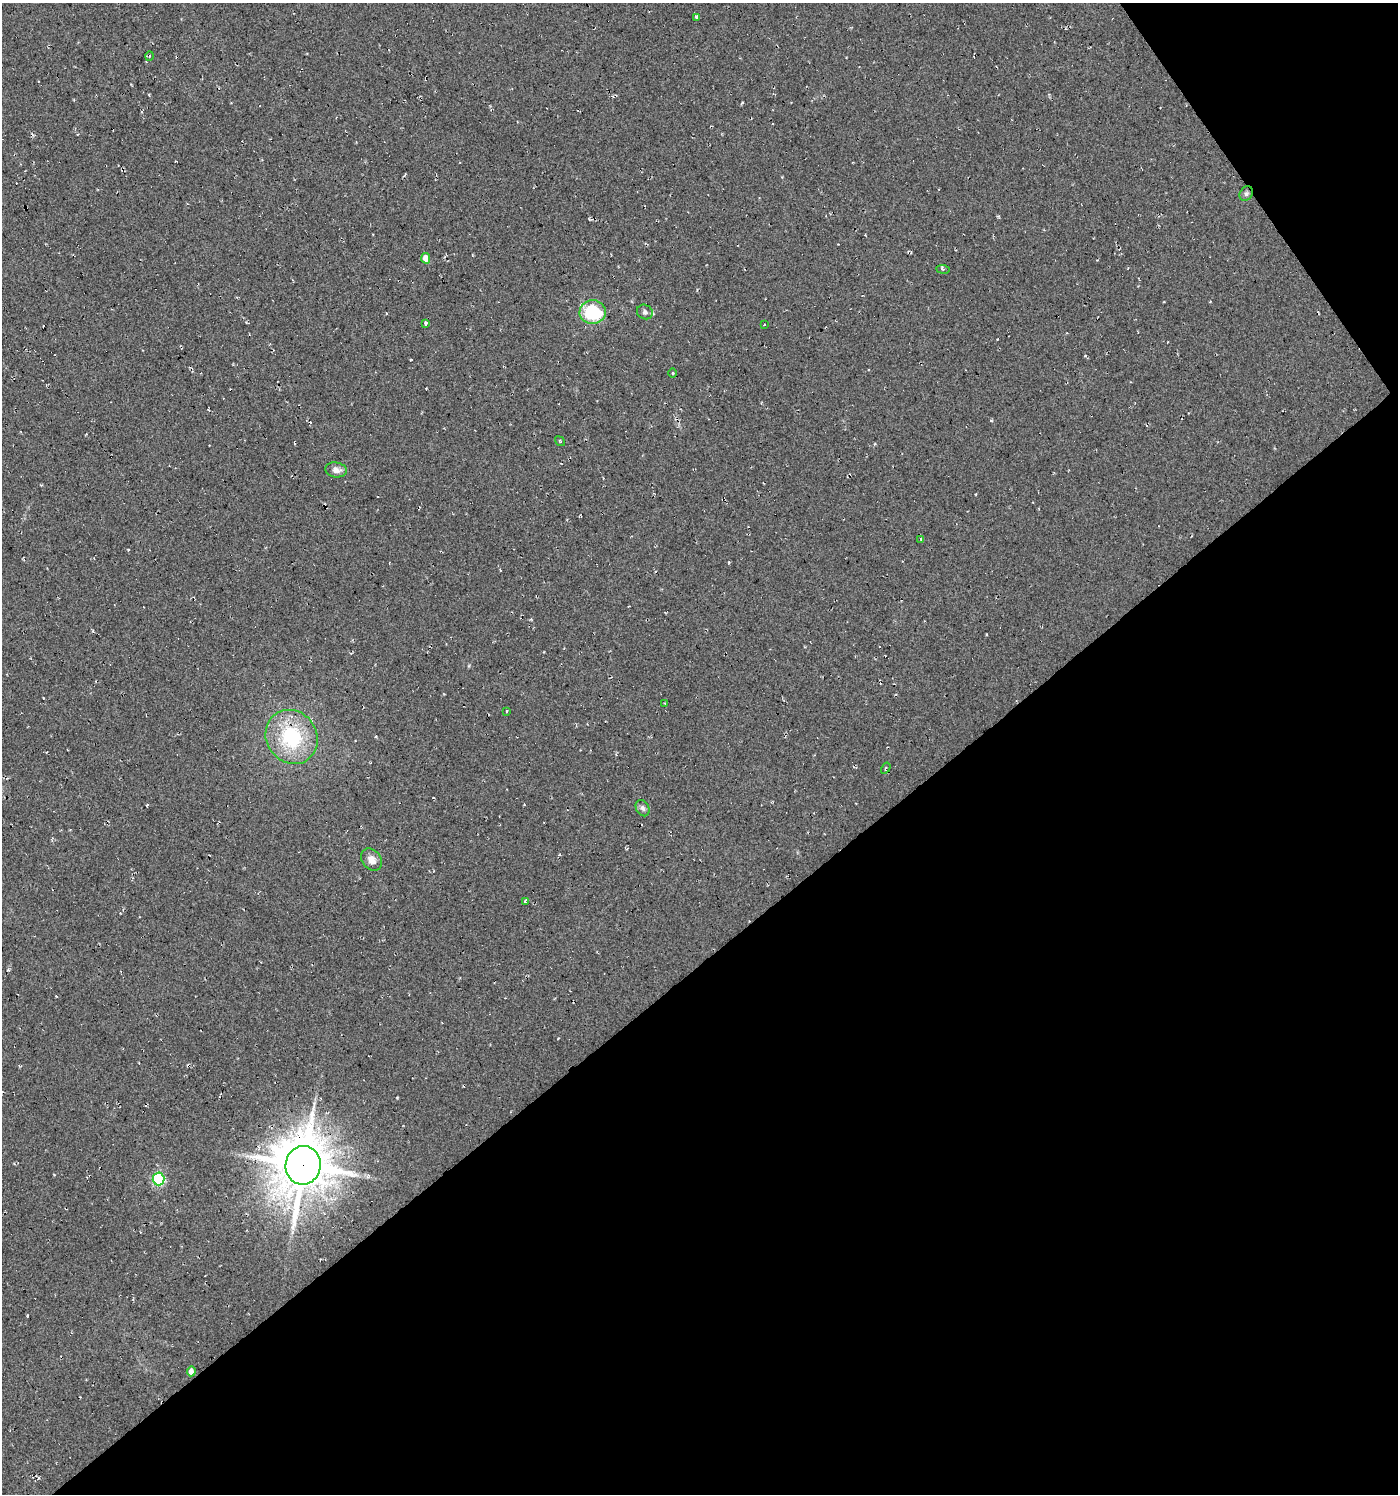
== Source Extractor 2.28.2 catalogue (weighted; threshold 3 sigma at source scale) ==
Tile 12 of 4 x 4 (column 4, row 3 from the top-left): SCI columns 4317-5712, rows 1493-2984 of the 5906 x 5968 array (HDU 1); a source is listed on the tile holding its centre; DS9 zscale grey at full resolution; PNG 1400 x 1496 px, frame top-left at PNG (2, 3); each listed source drawn as its Kron ellipse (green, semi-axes under 4 px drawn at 4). Shown black and unused: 38% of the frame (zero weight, under 2 of 3 exposures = <1% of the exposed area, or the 3 px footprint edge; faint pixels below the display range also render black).
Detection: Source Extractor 2.28.2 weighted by HDU 2 'WHT'; one run over the whole footprint, this tile lists its part. Background 0.03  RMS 0.013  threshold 0.0577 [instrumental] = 3 sigma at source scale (4.5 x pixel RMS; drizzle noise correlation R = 1.50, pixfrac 1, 0.0396/0.0396 arcsec/px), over >= 5 px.
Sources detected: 25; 1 cosmic-ray / hot-pixel residue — neither listed nor drawn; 1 inside a brighter listed object's ellipse — not listed separately; the other 23 listed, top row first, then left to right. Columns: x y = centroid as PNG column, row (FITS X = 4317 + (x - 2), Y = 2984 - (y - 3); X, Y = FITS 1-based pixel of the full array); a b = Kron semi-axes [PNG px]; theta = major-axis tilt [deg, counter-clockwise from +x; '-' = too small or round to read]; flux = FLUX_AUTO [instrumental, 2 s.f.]
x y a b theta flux
696 17 4 3 - 6.3
149 56 4 3 - 1.5
1246 194 8 6 57 3.5
426 258 5 4 - 12
943 269 7 3 -7 1.6
593 312 13 12 - 78
645 312 8 7 - 3.6
425 323 3 3 - 31
764 324 3 2 - 1.3
673 373 5 3 - 1.3
560 441 6 3 -37 1.4
336 470 11 7 -8 7.9
920 539 4 2 - 1.1
665 703 3 3 - 2.9
507 711 3 3 - 3.1
292 737 28 25 -54 94
886 768 6 2 59 1.5
642 808 8 6 -64 4.2
371 860 12 9 -51 10
525 901 3 3 - 9.4
303 1165 19 17 81 5700
158 1179 6 6 - 120
191 1371 5 4 - 8.2
Overlapping masked pixels (flux is a lower limit): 1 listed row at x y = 303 1165